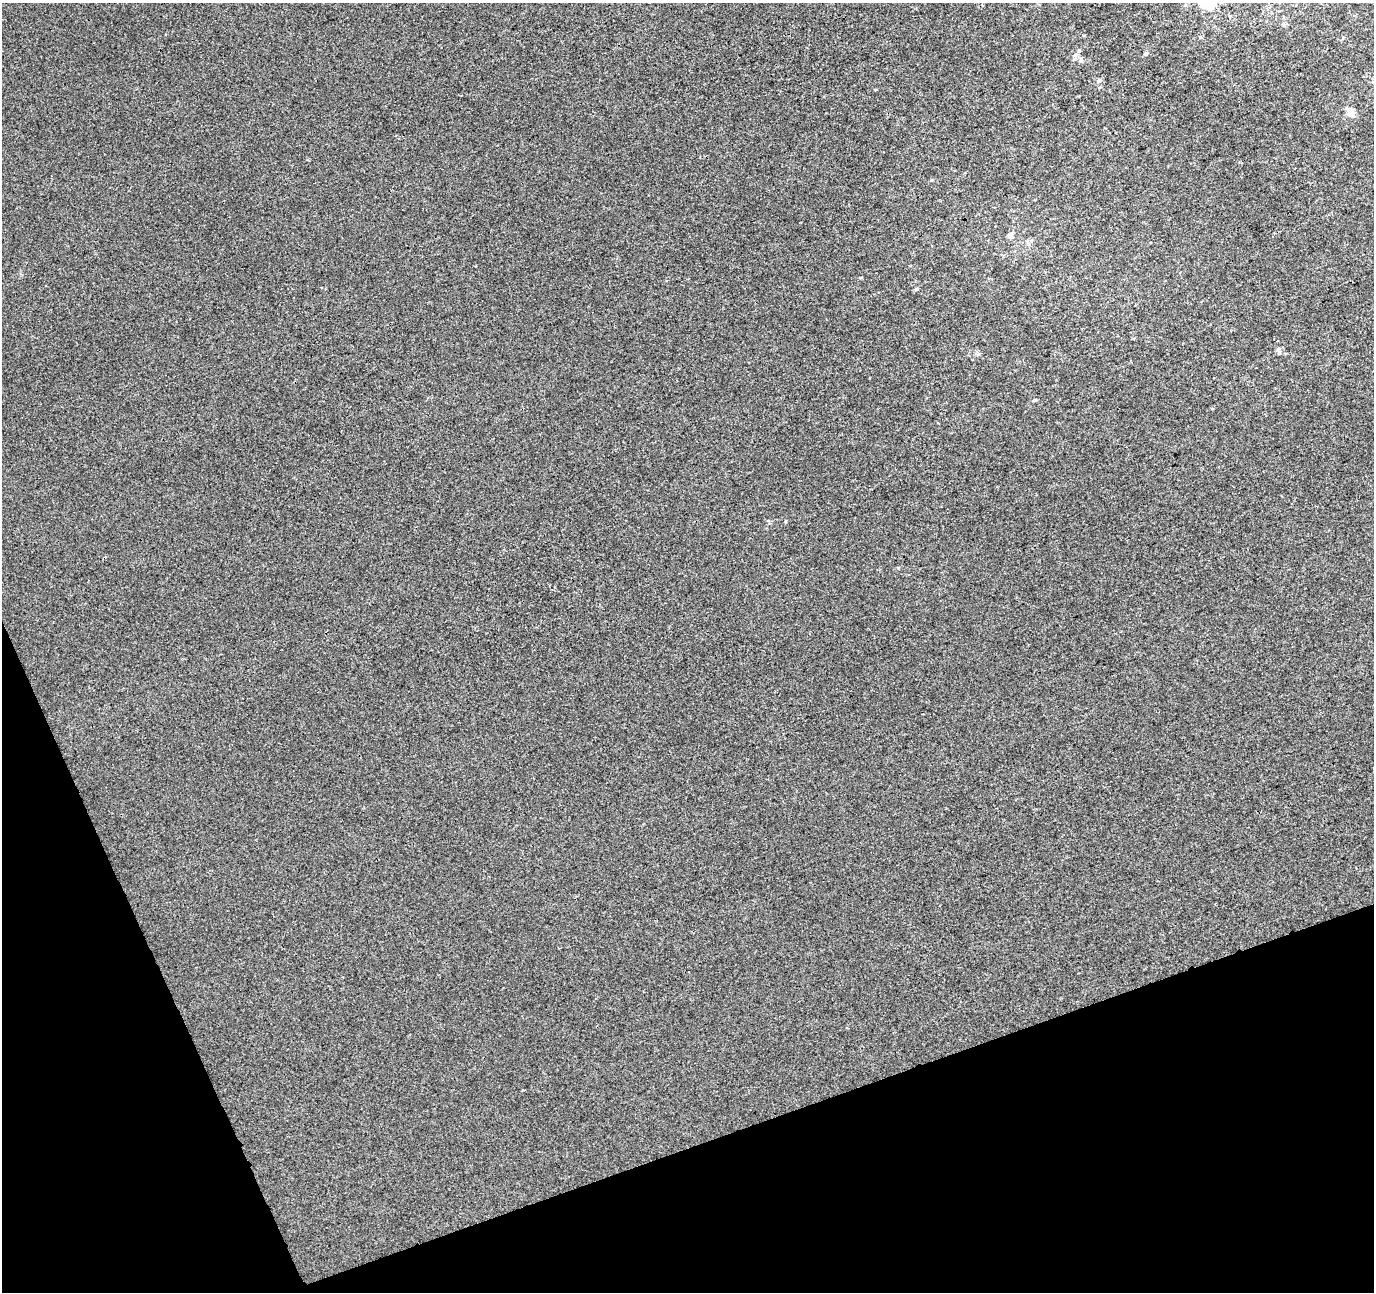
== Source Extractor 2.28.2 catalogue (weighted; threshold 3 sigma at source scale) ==
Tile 14 of 4 x 4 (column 2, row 4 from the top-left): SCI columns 1430-2801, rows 156-1445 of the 5600 x 5413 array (HDU 1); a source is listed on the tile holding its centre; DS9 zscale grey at full resolution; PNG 1376 x 1294 px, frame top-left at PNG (2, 3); no overlay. Shown black and unused: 18% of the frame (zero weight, under 3 of 4 exposures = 5% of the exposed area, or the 3 px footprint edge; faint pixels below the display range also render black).
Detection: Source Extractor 2.28.2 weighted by HDU 2 'WHT'; one run over the whole footprint, this tile lists its part. Background 2.91e-04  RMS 0.0047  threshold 0.0211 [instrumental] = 3 sigma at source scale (4.5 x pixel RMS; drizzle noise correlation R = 1.50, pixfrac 1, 0.0396/0.0396 arcsec/px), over >= 5 px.
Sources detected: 11; all 11 listed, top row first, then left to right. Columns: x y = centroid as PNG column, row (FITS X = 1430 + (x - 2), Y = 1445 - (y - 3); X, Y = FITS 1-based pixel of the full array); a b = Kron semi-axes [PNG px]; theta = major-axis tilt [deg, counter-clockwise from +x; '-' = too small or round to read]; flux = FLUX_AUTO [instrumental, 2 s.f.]
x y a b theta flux
1207 3 23 20 -54 23
1200 37 5 4 - 0.58
1146 53 5 4 - 0.68
1074 59 6 5 - 0.98
1099 80 6 5 - 0.75
1350 112 13 8 -55 3.3
1010 235 7 6 - 1.5
1028 244 6 5 - 1.1
916 289 6 5 - 0.69
1278 349 6 5 - 0.96
1035 400 5 4 - 0.68
Isophote crosses this tile's border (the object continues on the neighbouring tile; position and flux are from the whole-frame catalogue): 1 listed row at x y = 1207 3
Unlisted compact peaks at least as high as the median listed source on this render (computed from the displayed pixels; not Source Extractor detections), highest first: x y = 786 521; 898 568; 931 180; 861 278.